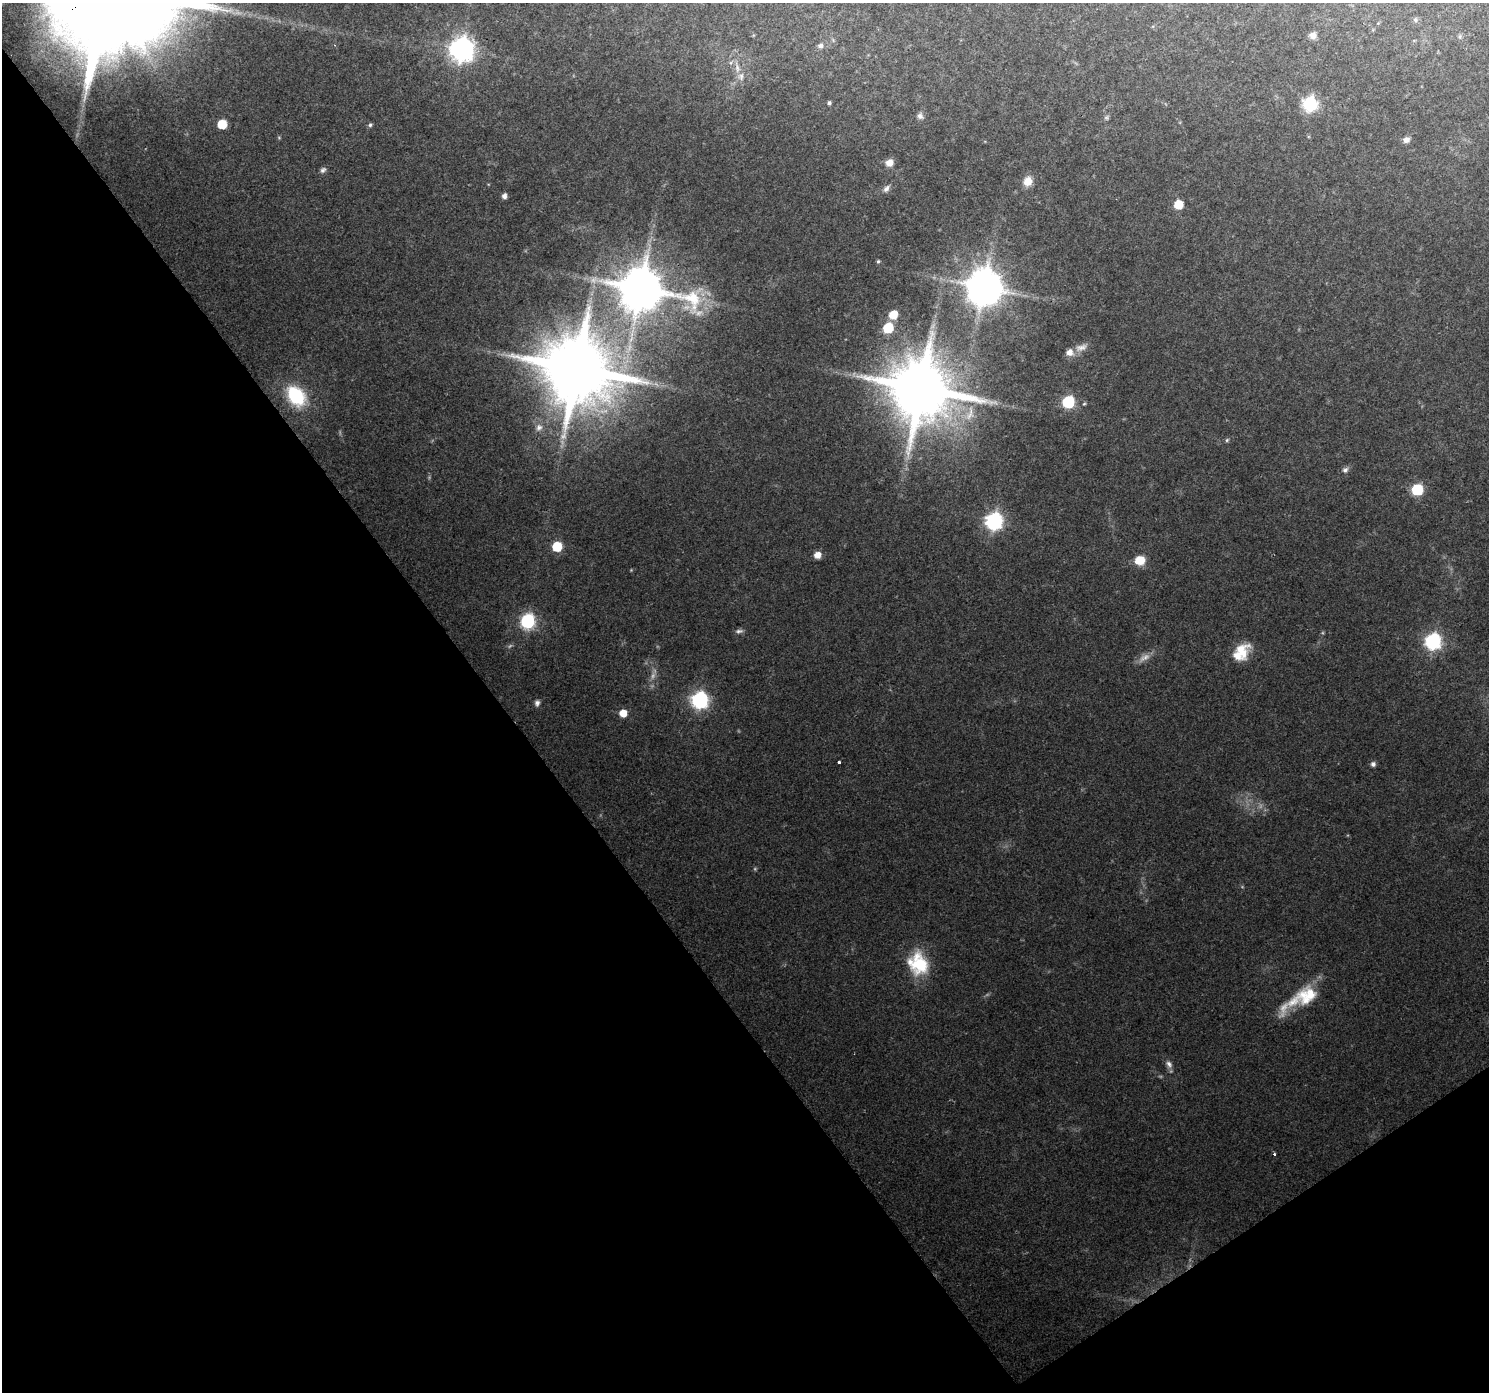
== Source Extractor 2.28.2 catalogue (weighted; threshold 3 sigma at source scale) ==
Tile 14 of 4 x 4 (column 2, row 4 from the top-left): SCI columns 1487-2973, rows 128-1517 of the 5949 x 5878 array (HDU 1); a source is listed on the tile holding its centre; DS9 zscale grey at full resolution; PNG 1491 x 1394 px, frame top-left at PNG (2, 3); no overlay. Shown black and unused: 37% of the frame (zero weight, under 2 of 3 exposures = <1% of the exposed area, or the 3 px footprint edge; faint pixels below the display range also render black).
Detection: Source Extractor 2.28.2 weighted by HDU 2 'WHT'; one run over the whole footprint, this tile lists its part. Background 0.0785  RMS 0.0079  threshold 0.0355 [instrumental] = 3 sigma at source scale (4.5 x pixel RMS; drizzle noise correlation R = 1.50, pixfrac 1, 0.0396/0.0396 arcsec/px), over >= 5 px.
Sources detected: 62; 9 too faint to see at this stretch — not listed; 3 inside a brighter listed object's ellipse — not listed separately; the other 50 listed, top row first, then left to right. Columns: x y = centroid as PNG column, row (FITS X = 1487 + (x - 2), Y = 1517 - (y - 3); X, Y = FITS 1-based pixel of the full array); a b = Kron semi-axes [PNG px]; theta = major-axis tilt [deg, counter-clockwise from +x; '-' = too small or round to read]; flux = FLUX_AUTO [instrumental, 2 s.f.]
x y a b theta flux
1415 20 7 6 - 1.6
1313 35 8 7 - 4.6
1460 36 6 4 72 1.3
820 45 7 6 - 2.9
462 49 9 8 - 700
737 68 13 6 -86 4.7
829 103 5 4 - 1.4
1310 104 7 7 - 160
920 116 9 8 - 3.2
1106 118 7 6 - 1.7
222 124 6 6 - 26
370 125 5 4 - 1.7
1406 140 8 7 - 3.8
889 163 8 7 - 7.4
323 170 8 6 44 2.3
1028 181 11 9 66 9.5
886 189 9 7 51 2.9
504 196 5 4 - 3.8
1178 204 6 6 - 20
878 261 5 4 - 1.1
984 287 11 10 - 2500
641 289 16 12 -9 4000
893 315 6 6 - 20
888 328 6 6 - 37
1081 348 17 9 19 6.6
577 369 19 18 - 10000
921 389 17 16 - 7900
296 396 20 15 -50 52
1068 402 7 6 - 94
539 427 10 9 - 4.9
1227 440 6 4 48 1.2
1345 470 8 7 - 2.6
1417 490 7 6 - 66
994 521 7 7 - 280
557 547 6 6 - 35
817 555 6 6 - 7.7
1140 560 8 7 - 19
527 621 7 7 - 160
739 631 10 5 4 2.4
1433 641 7 7 - 250
1241 651 19 16 67 18
700 700 7 7 - 280
537 703 8 6 83 2.9
623 713 6 6 - 12
839 762 3 3 - 3.3
1373 764 6 6 - 2.8
918 964 25 21 -64 45
1304 997 46 19 31 36
1169 1064 11 7 -53 3.7
1274 1154 3 2 - 1.8
Overlapping masked pixels (flux is a lower limit): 2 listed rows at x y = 641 289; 577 369